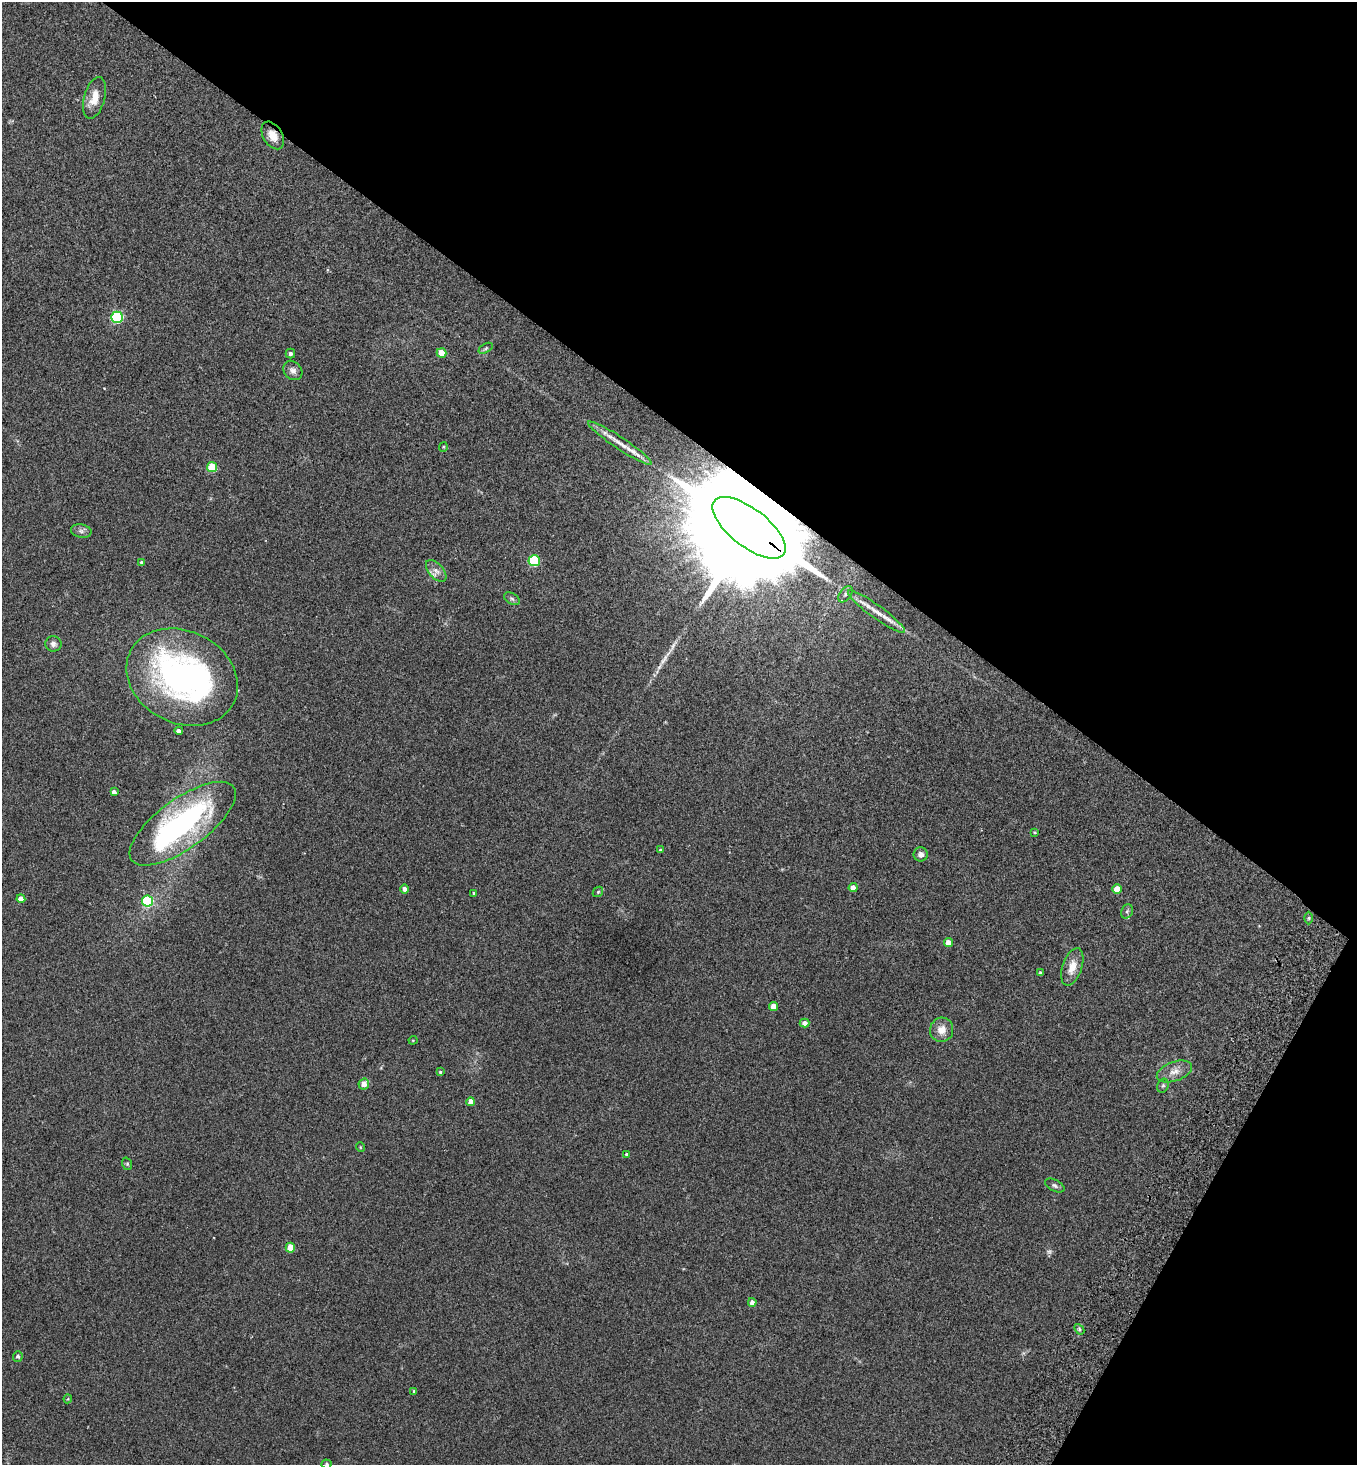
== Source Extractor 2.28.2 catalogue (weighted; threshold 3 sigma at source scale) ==
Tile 8 of 4 x 4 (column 4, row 2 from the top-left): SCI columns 4268-5622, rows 2962-4424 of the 5962 x 5923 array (HDU 1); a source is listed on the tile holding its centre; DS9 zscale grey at full resolution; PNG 1359 x 1467 px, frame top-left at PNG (2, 2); each listed source drawn as its Kron ellipse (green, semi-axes under 4 px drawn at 4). Shown black and unused: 34% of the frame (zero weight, under 2 of 3 exposures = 3% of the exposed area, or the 3 px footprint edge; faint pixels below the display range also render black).
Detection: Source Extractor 2.28.2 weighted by HDU 2 'WHT'; one run over the whole footprint, this tile lists its part. Background 0.0747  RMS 0.0096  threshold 0.0432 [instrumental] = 3 sigma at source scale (4.5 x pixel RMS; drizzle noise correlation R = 1.50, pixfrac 1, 0.05/0.05 arcsec/px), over >= 5 px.
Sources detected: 64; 1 too faint to see at this stretch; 2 inside a brighter object's white glare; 2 long thin detections or spike segments (spike, bleed or trail) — neither listed nor drawn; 1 inside a brighter listed object's ellipse — not listed separately; the other 58 listed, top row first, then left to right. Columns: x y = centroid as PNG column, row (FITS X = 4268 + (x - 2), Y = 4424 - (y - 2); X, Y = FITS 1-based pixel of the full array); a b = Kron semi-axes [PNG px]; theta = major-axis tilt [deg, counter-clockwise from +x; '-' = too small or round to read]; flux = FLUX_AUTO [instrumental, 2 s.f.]
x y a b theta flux
95 98 21 10 75 13
273 135 15 9 -58 9.7
117 317 6 5 - 94
486 348 8 4 31 1.7
442 353 5 4 - 14
290 354 5 5 - 2.3
293 371 10 8 -46 4.5
620 443 38 6 -34 12
443 447 5 4 - 0.94
212 467 5 5 - 36
749 528 44 19 -37 54000
81 531 10 6 -10 3.1
534 561 5 5 - 71
141 562 4 3 - 1.6
436 571 13 7 -48 5.3
845 594 9 5 53 3
512 599 8 5 -30 2.1
876 612 35 6 -36 13
53 644 8 7 - 3.6
182 677 58 46 -27 270
179 731 4 4 - 3.8
114 792 4 4 - 3.1
183 824 63 25 36 190
1035 832 4 3 - 0.95
661 850 4 4 - 1.4
921 854 7 7 - 3.8
853 888 4 4 - 7.9
405 889 4 4 - 4.5
1117 889 5 4 - 13
598 892 6 4 44 1.4
474 893 3 3 - 1.3
21 899 4 4 - 6.8
147 901 5 5 - 56
1127 911 7 5 68 2
1309 918 6 4 89 1.3
949 943 4 4 - 10
1072 967 19 9 72 11
1040 973 3 3 - 1.3
773 1006 4 4 - 8.5
805 1023 5 4 - 4.8
942 1030 12 11 - 9.3
413 1040 4 4 - 0.89
1174 1071 18 9 20 9
440 1072 3 3 - 1.1
364 1084 6 5 - 8.5
1163 1086 7 5 68 1.9
471 1102 4 4 - 8
360 1147 5 3 - 0.71
626 1154 3 3 - 1
127 1164 6 5 - 1.3
1055 1186 10 5 -27 2.4
290 1248 5 4 - 22
752 1302 4 4 - 4.2
1079 1329 6 4 -48 1.6
18 1356 5 5 - 2.1
414 1391 3 3 - 1
68 1399 4 4 - 0.83
327 1464 5 4 - 1.1
Overlapping masked pixels (flux is a lower limit): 2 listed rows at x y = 273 135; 749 528
Isophote crosses this tile's border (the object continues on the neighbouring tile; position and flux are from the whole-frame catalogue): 1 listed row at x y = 327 1464